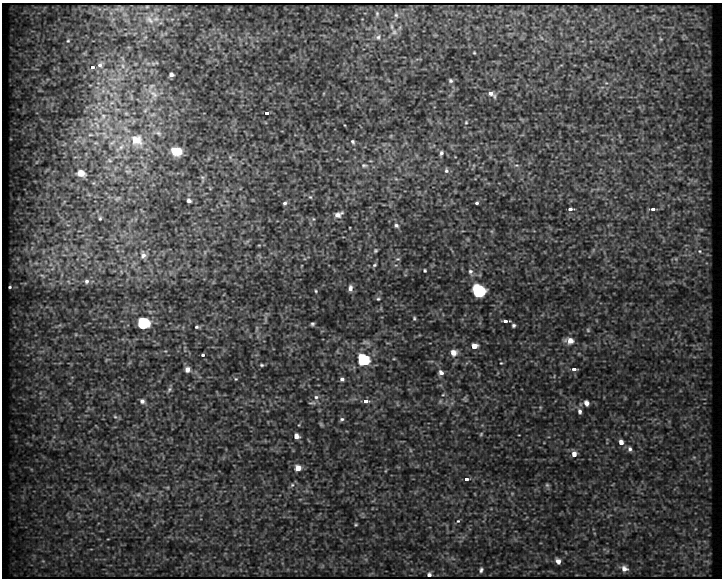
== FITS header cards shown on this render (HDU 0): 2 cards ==
NAXIS1  =                  720 / length of data axis 1
NAXIS2  =                  576 / length of data axis 2

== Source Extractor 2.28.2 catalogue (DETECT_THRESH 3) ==
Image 720 x 576 px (HDU 0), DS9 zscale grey, 1 PNG px = 1 image px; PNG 724 x 580 px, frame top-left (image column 1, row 576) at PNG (2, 3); no overlay
Background 34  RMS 3.3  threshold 10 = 3 sigma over >= 5 px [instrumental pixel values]
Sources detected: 124; all 124 listed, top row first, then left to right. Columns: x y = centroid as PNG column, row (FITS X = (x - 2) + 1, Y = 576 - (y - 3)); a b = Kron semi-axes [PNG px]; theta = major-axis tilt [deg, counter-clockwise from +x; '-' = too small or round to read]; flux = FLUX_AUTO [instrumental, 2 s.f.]
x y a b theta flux
147 7 4 3 - 190
377 13 6 4 -72 330
396 15 5 5 - 360
156 19 10 8 18 1300
149 20 15 8 -42 1800
392 27 8 4 -89 430
394 32 6 6 - 550
378 37 7 6 - 610
68 41 5 4 - 280
474 53 3 2 - 200
153 63 9 4 8 520
100 65 8 7 - 970
123 66 7 4 -88 550
92 67 5 5 - 610
171 75 5 4 - 640
450 81 5 5 - 410
153 94 22 9 -47 2500
491 94 9 4 -35 990
117 109 7 4 -18 390
145 110 8 6 68 570
126 113 5 5 - 310
267 113 4 3 - 580
153 115 9 4 9 500
103 116 10 7 47 1200
466 122 4 3 - 200
97 125 13 5 -59 940
158 133 11 7 -37 910
90 135 7 4 -7 370
136 140 13 11 -39 5200
353 142 5 4 - 360
96 143 6 4 -17 340
112 143 12 5 34 750
121 147 12 7 45 1400
176 151 9 7 -17 6900
441 153 5 4 - 480
109 160 7 5 -9 420
364 165 9 6 6 670
516 165 6 3 -16 300
128 171 9 4 7 450
446 171 6 5 - 450
81 173 9 7 -15 2500
202 177 6 5 - 400
396 179 6 4 -19 280
310 197 5 4 - 300
117 198 10 5 34 590
189 201 5 4 - 630
285 203 5 5 - 490
477 203 3 3 - 330
570 209 5 3 - 700
653 209 7 4 1 780
338 215 11 6 26 1400
100 218 7 4 90 370
313 219 5 5 - 300
396 225 6 6 - 530
701 230 10 7 -9 1100
375 251 5 5 - 320
700 251 9 8 - 1400
143 255 11 8 -83 1200
398 259 6 5 - 350
676 259 6 6 - 520
36 263 5 5 - 300
706 263 6 4 -89 440
374 265 5 4 - 350
425 270 3 3 - 270
470 272 10 7 -76 790
42 276 10 4 -19 570
86 281 8 7 - 860
68 282 7 4 -46 320
10 287 3 2 - 230
350 288 7 5 83 840
316 291 4 3 - 230
479 291 10 9 - 14000
378 299 5 4 - 290
414 318 5 4 - 310
505 321 6 3 1 840
143 323 10 8 -1 10000
312 324 4 3 - 360
513 325 5 5 - 470
197 327 5 4 - 370
588 330 6 5 - 420
570 341 9 7 -6 2000
474 346 7 6 - 1900
454 353 8 7 - 1800
203 355 3 3 - 320
394 359 5 3 - 190
363 360 10 10 - 13000
501 363 5 5 - 260
262 365 5 4 - 320
187 369 6 6 - 1200
574 369 5 4 - 770
441 373 8 7 - 980
236 379 4 4 - 230
342 379 5 5 - 600
169 389 8 5 51 550
443 395 6 4 3 280
316 397 6 6 - 580
465 399 9 6 -79 500
142 401 6 6 - 760
366 401 7 5 -3 980
440 401 6 5 - 440
312 403 11 3 6 380
586 403 5 4 - 1300
580 411 6 4 -77 570
115 417 6 4 -2 340
342 419 5 4 - 430
321 424 7 4 -46 270
481 434 6 4 47 310
296 436 5 5 - 1200
621 442 6 5 - 1000
630 449 6 5 - 600
410 450 6 4 -71 310
574 454 7 6 - 1200
694 457 6 6 - 510
298 468 6 6 - 1700
467 479 5 4 - 660
292 485 6 5 - 450
547 485 6 6 - 370
138 495 6 4 19 360
458 521 5 5 - 370
356 525 4 3 - 220
558 561 6 5 - 1400
624 568 8 7 - 1300
481 570 7 6 - 650
429 575 4 4 - 580